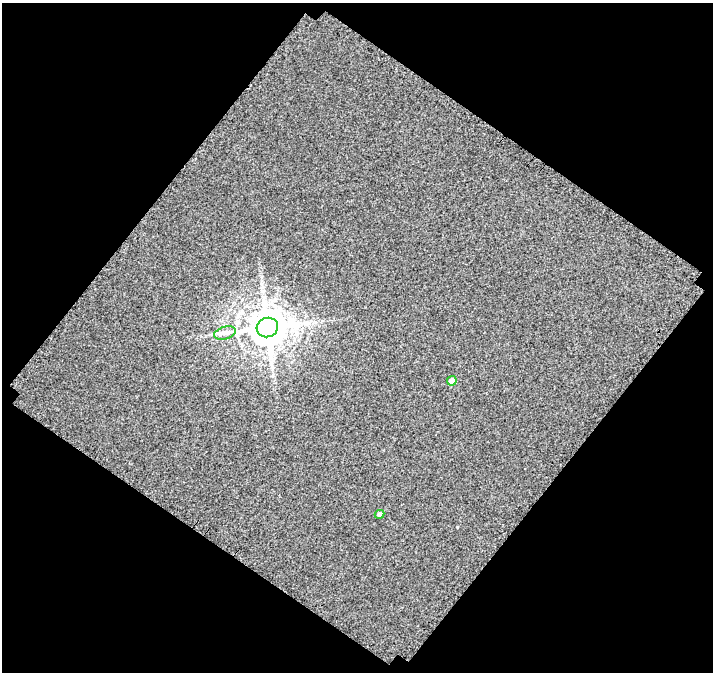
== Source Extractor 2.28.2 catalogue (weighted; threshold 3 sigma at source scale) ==
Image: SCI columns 50-760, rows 70-739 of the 806 x 809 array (HDU 1 of 3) = the unmasked area's bounding box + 8 px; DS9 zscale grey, full resolution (1 PNG px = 1 image px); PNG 715 x 674 px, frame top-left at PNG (2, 3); each listed source drawn as its Kron ellipse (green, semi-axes under 4 px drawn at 4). Shown black and unused: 49% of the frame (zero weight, under 3 of 4 exposures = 20% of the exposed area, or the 3 px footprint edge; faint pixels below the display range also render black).
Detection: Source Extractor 2.28.2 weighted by HDU 2 'WHT'. Background 0.00395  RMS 0.063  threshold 0.284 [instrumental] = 3 sigma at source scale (4.5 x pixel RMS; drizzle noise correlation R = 1.50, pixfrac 1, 0.0396/0.0396 arcsec/px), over >= 5 px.
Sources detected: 4; all 4 listed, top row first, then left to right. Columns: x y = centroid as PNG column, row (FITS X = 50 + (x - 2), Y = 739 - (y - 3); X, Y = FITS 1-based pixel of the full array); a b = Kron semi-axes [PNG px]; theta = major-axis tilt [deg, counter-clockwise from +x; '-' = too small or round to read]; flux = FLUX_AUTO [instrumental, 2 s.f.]
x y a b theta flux
267 328 11 9 23 18000
225 333 11 6 15 31
452 381 5 4 - 59
379 514 5 4 - 19